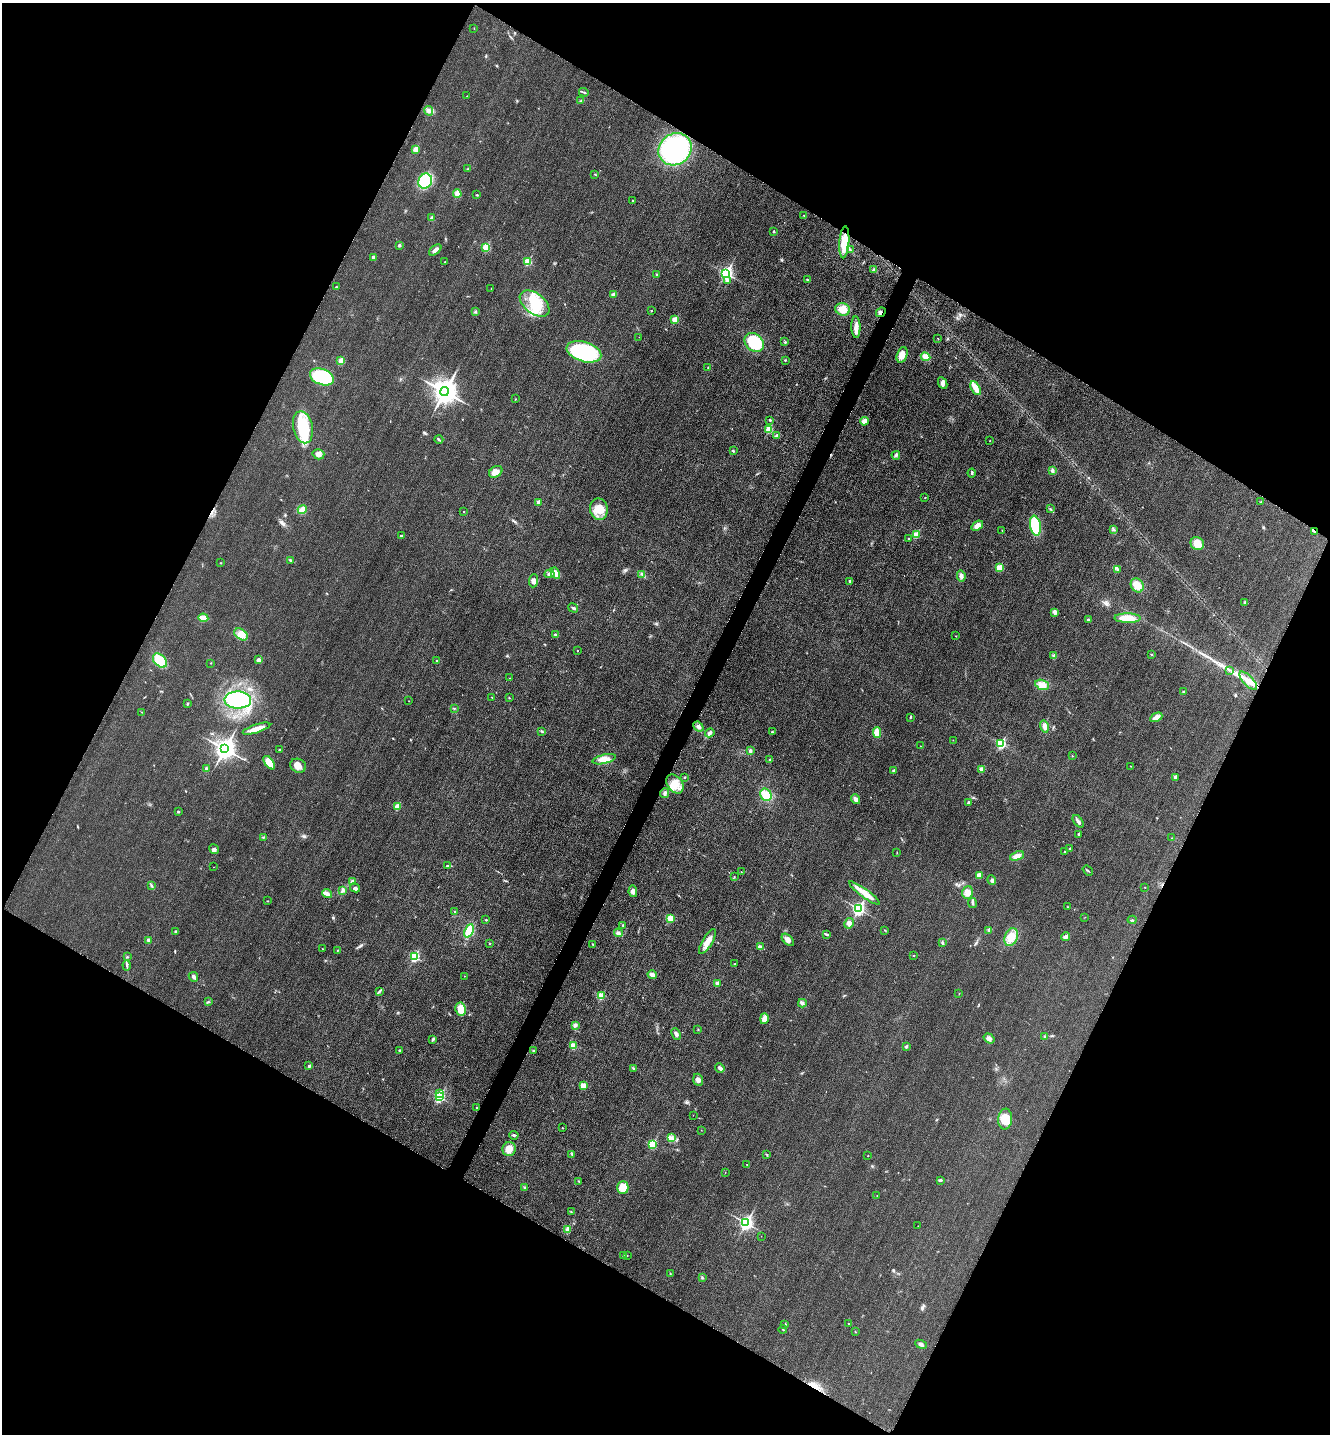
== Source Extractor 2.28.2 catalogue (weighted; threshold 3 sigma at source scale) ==
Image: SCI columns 165-5475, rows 21-5748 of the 5778 x 5772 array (HDU 1 of 3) = the unmasked area's bounding box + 8 px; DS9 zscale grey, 4 x 4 block average (1 PNG px = mean of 4 x 4 image px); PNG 1332 x 1436 px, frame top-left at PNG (2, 3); each listed source drawn as its Kron ellipse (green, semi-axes under 4 px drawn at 4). Shown black and unused: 47% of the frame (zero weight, under 3 of 4 exposures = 2% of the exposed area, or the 3 px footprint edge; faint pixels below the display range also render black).
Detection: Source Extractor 2.28.2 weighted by HDU 2 'WHT'. Background 0.0187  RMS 0.0056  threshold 0.0252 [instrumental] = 3 sigma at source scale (4.5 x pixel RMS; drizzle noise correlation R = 1.50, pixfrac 1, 0.05/0.05 arcsec/px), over >= 5 px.
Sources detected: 281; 1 long thin detection or spike segment (spike, bleed or trail) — neither listed nor drawn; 6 inside a brighter listed object's ellipse — not listed separately; the other 274 listed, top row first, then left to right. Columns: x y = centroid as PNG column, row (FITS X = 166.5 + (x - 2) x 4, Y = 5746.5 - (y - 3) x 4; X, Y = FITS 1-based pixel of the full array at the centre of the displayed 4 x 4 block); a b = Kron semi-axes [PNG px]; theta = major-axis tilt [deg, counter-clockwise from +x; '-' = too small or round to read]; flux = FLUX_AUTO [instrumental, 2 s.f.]
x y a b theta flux
474 28 2 2 - 0.96
584 92 5 2 - 4.1
467 96 2 2 - 0.95
581 101 3 2 - 3
429 111 5 4 - 11
416 149 2 2 - 60
675 149 17 15 36 480
468 169 2 2 - 1.3
595 174 2 2 - 1.6
425 181 8 6 59 110
457 194 4 4 - 15
477 195 3 2 - 2.9
633 201 2 2 - 3.5
804 215 3 2 - 2.1
431 218 4 3 - 4.5
773 231 2 2 - 6.9
844 242 16 5 85 66
399 245 2 2 - 18
486 248 2 2 - 140
435 250 7 3 39 12
850 250 3 2 - 3.1
374 257 4 3 - 9.8
445 262 2 2 - 1.3
528 262 2 2 - 120
874 270 3 3 - 6.2
726 273 3 2 - 680
656 275 3 2 - 2.8
807 280 3 3 - 4.4
727 281 3 3 - 8
336 287 3 2 - 2.3
491 288 2 2 - 0.76
613 294 3 3 - 5.8
535 304 17 10 -38 95
843 309 7 6 - 37
651 310 2 2 - 2
475 312 2 2 - 1.3
881 312 5 3 - 8.6
675 320 2 2 - 98
856 327 11 4 -89 21
639 337 2 2 - 1.5
938 339 2 2 - 1.4
754 342 10 8 -43 200
785 342 3 2 - 3.4
584 352 18 10 -17 360
902 355 8 5 70 30
925 357 5 4 - 26
785 360 3 2 - 2.6
341 361 2 2 - 77
708 367 2 2 - 1.5
322 377 12 8 -21 200
943 383 6 3 -65 10
976 388 7 3 -60 51
445 391 4 4 - 3800
515 399 2 2 - 1.4
770 420 2 2 - 4.9
864 421 4 3 - 26
303 427 16 10 -78 170
769 429 2 2 - 120
776 435 3 2 - 3.2
439 440 4 2 - 3.7
990 440 2 2 - 1.7
733 451 3 2 - 3.1
318 454 6 5 - 12
896 455 4 3 - 7
1052 470 3 3 - 5.1
496 472 7 5 34 19
972 473 4 2 - 4
925 498 2 2 - 1.4
538 502 2 2 - 31
1261 502 2 2 - 2.1
302 509 5 3 - 24
599 509 11 9 -80 49
1051 509 3 2 - 2.8
464 512 2 2 - 2.5
977 526 6 4 37 19
1035 526 10 5 -79 140
1114 529 2 2 - 2.7
1002 530 2 2 - 1.1
1314 532 3 2 - 3.4
916 535 2 2 - 99
401 536 3 2 - 3.3
909 538 4 2 - 2.4
1197 544 7 6 - 40
291 560 3 2 - 3.6
221 563 2 2 - 1.9
999 568 2 2 - 110
1117 569 3 2 - 4.2
555 573 6 3 -61 21
549 574 5 4 - 11
642 574 3 2 - 3.4
961 576 5 4 - 10
533 581 6 4 83 14
850 581 2 2 - 10
1137 585 7 6 - 35
1244 602 3 2 - 3
573 608 5 3 - 6.1
1055 612 3 3 - 13
203 618 5 3 - 35
1128 618 13 4 -1 49
1088 620 4 3 - 4.6
241 634 7 5 -35 22
556 635 3 2 - 7.9
956 636 2 2 - 2
577 651 2 2 - 2.6
1152 655 2 2 - 1.1
1054 656 4 3 - 6.9
258 660 2 2 - 20
160 661 8 5 -45 58
437 661 2 2 - 8.6
211 663 2 2 - 1.3
1229 670 2 2 - 1.4
510 678 2 2 - 1.2
1248 681 11 5 -46 28
1042 685 7 5 -20 24
1184 692 3 2 - 4.1
491 697 2 2 - 0.98
509 698 2 2 - 1.5
238 700 13 8 -2 330
409 701 2 2 - 0.96
187 704 3 2 - 3.5
454 708 2 2 - 1.5
141 712 2 2 - 1.6
910 717 2 2 - 3.2
1156 717 6 4 28 20
698 726 5 3 - 8.5
1044 726 6 4 -76 13
256 729 14 3 18 33
541 731 2 2 - 2
772 732 2 2 - 5
710 733 5 3 - 9.6
877 733 5 4 - 33
953 740 2 2 - 0.71
1001 744 2 2 - 290
920 746 2 2 - 0.91
225 749 4 3 - 2400
280 750 2 2 - 4.7
751 751 3 2 - 4.2
1072 756 2 2 - 1.9
604 759 12 4 13 34
770 759 3 2 - 2.4
269 763 8 4 -52 59
298 766 8 6 -25 21
1131 766 2 2 - 0.99
206 769 3 3 - 6.7
982 769 2 2 - 48
894 771 2 2 - 15
685 777 2 2 - 5.6
1175 777 2 2 - 24
675 784 10 7 -52 41
665 793 5 3 - 7.4
766 795 6 5 - 42
856 799 5 3 - 10
968 803 2 2 - 12
397 807 2 2 - 79
178 812 3 2 - 2.8
1078 821 7 3 -54 9.6
1078 834 2 2 - 6.3
264 837 4 2 - 3.2
1172 838 2 2 - 1.2
1070 848 2 2 - 5.7
214 849 5 4 - 8.6
897 852 2 2 - 1.1
1065 852 2 2 - 2.9
1017 856 7 4 21 21
448 865 3 2 - 4
213 867 2 2 - 0.71
1088 870 6 2 -38 3.4
741 872 2 2 - 1.2
980 875 4 3 - 23
734 877 3 2 - 1.8
992 880 5 3 - 6.7
352 882 4 3 - 8.1
151 886 3 2 - 3.2
1145 887 2 2 - 1.3
355 888 5 3 - 6.6
342 890 3 2 - 3.8
633 891 6 3 -79 15
967 892 6 5 - 22
864 893 19 4 -36 41
327 894 5 3 - 8.4
267 901 2 2 - 1.3
972 903 5 2 - 5.1
1067 907 2 2 - 1.5
859 909 3 2 - 610
455 912 2 2 - 2.8
1085 917 2 2 - 0.69
670 918 2 2 - 95
486 920 2 2 - 2.4
1132 920 4 2 - 2.9
849 923 5 4 - 12
623 925 3 2 - 2.4
885 930 3 2 - 1.6
989 930 3 2 - 2.9
176 931 3 2 - 4.7
469 931 7 3 66 100
618 933 4 3 - 10
827 934 3 2 - 3.1
1011 937 9 6 68 48
1066 937 4 3 - 13
148 940 3 3 - 7
788 940 7 4 -43 15
707 942 14 5 59 30
489 943 2 2 - 1.8
942 943 3 2 - 3.4
593 944 3 2 - 2.5
760 946 4 2 - 4.2
322 949 2 2 - 1
337 950 2 2 - 1.4
913 955 2 2 - 1.7
127 957 2 2 - 2.7
414 957 2 2 - 240
735 964 2 2 - 3.6
127 965 5 2 - 4.9
652 974 5 3 - 15
464 976 2 2 - 1.4
193 977 5 3 - 8.2
717 983 2 2 - 25
379 992 3 2 - 3.6
959 994 2 2 - 0.92
601 996 2 2 - 130
209 1002 2 2 - 1.3
802 1003 4 3 - 8.4
461 1009 6 5 - 44
764 1019 5 4 - 23
575 1025 4 3 - 6.8
698 1029 2 2 - 1.1
676 1034 6 3 -64 11
1044 1037 3 2 - 3.7
989 1038 6 4 -35 12
433 1039 4 2 - 4.9
573 1046 3 3 - 25
906 1046 2 2 - 17
399 1050 2 2 - 5.3
534 1051 2 2 - 15
309 1066 2 2 - 9.8
633 1068 3 2 - 3.3
720 1068 5 3 - 8.5
698 1080 6 5 - 12
583 1086 2 2 - 73
440 1094 2 2 - 41
439 1097 2 2 - 360
476 1108 3 2 - 2.6
693 1115 2 2 - 0.6
1005 1119 10 7 84 58
562 1128 2 2 - 2
701 1130 2 2 - 0.94
514 1135 5 2 - 4.9
671 1138 3 3 - 7.1
652 1144 2 2 - 160
509 1149 7 6 - 33
572 1154 3 2 - 3.2
767 1154 3 2 - 2.2
868 1156 2 2 - 3.1
747 1164 2 2 - 0.79
725 1173 2 2 - 0.87
940 1180 4 2 - 4.6
579 1181 2 2 - 2.3
623 1187 6 5 - 44
524 1188 2 2 - 1.6
877 1195 2 2 - 0.83
571 1212 2 2 - 1.8
746 1223 3 3 - 870
918 1226 2 2 - 0.66
567 1229 3 3 - 5.5
761 1236 2 2 - 0.52
623 1255 2 2 - 1.8
627 1255 2 2 - 1.4
670 1273 2 2 - 1.4
702 1278 2 2 - 2.9
785 1324 2 2 - 4.4
849 1324 2 2 - 2
783 1329 4 2 - 3.3
855 1332 2 2 - 1.5
921 1344 6 3 -23 8.4
Overlapping masked pixels (flux is a lower limit): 1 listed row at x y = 881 312
Diffuse or blended objects may show on this block-average render without a row.